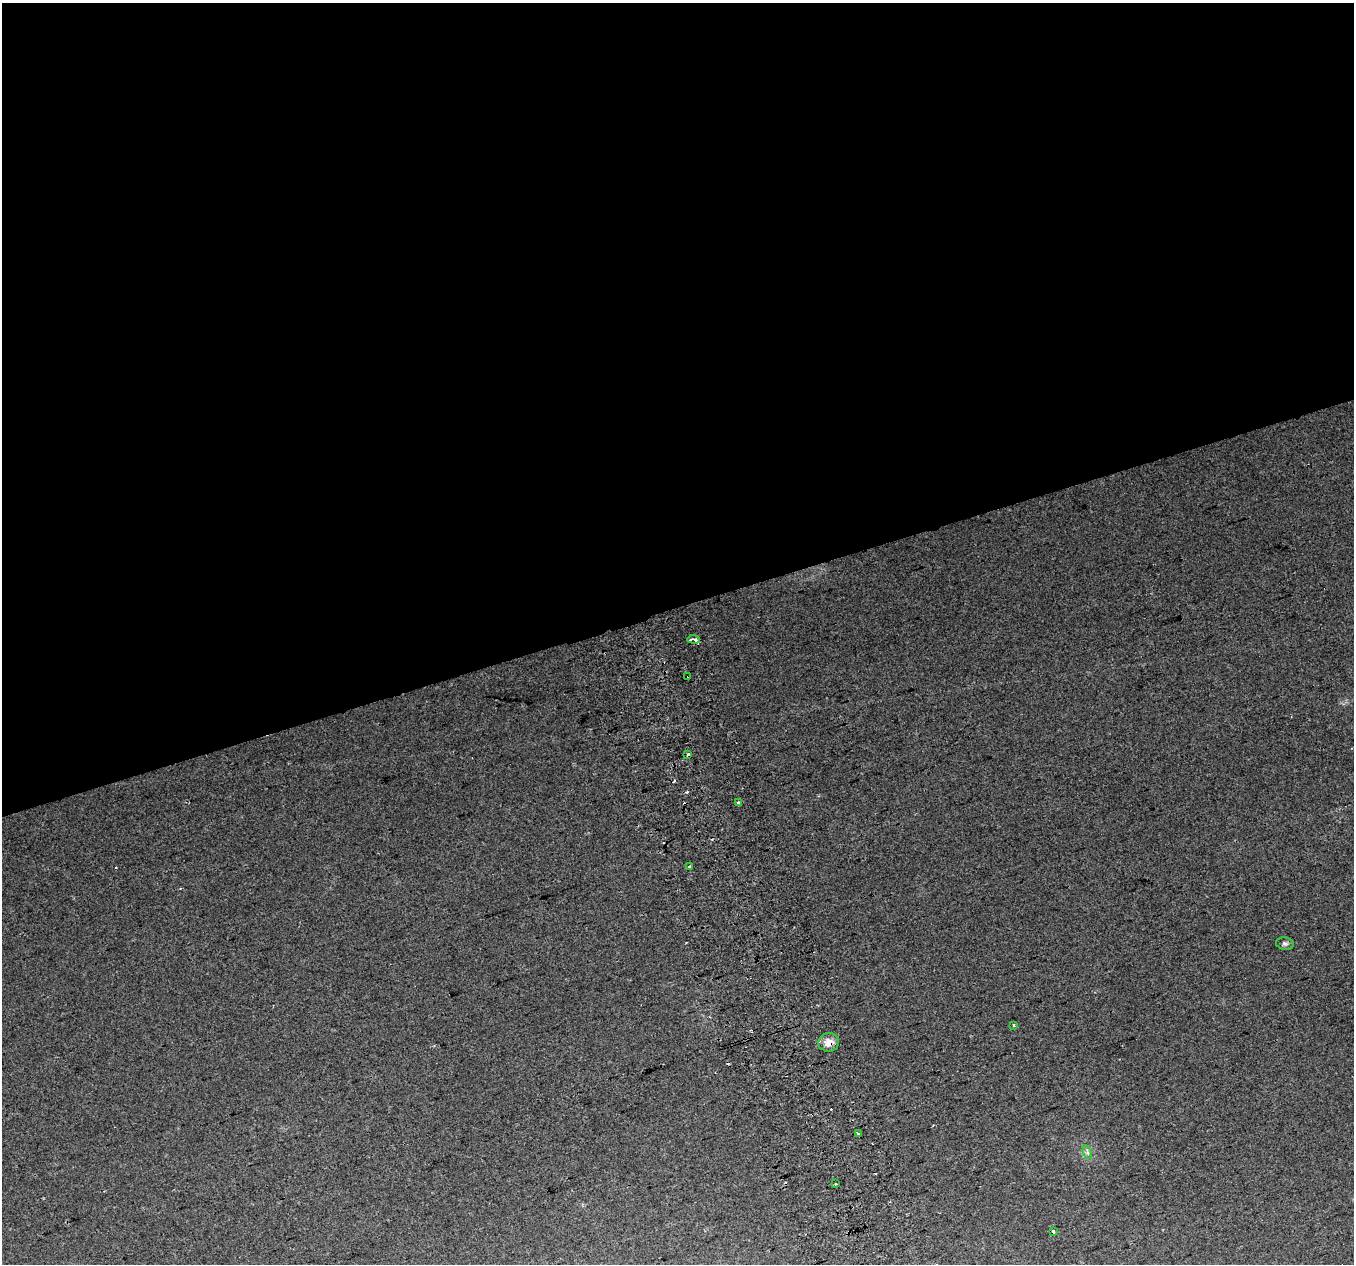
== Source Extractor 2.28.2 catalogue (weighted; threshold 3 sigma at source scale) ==
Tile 2 of 4 x 4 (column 2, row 1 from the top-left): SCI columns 1395-2746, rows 3919-5180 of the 5491 x 5261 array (HDU 1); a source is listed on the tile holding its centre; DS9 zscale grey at full resolution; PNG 1356 x 1266 px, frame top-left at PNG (2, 3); each listed source drawn as its Kron ellipse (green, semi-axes under 4 px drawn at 4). Shown black and unused: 48% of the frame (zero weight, under 2 of 3 exposures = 3% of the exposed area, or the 3 px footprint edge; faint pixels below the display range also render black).
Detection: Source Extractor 2.28.2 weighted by HDU 2 'WHT'; one run over the whole footprint, this tile lists its part. Background 0.0669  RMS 0.013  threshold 0.0591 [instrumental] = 3 sigma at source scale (4.5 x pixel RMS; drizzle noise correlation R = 1.50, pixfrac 1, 0.0396/0.0396 arcsec/px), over >= 5 px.
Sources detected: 17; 5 cosmic-ray / hot-pixel residue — neither listed nor drawn; the other 12 listed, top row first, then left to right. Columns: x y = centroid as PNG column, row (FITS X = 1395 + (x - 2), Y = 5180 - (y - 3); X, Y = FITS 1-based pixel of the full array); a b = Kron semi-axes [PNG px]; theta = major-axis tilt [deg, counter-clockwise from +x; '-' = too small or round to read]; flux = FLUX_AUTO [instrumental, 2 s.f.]
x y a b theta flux
694 639 6 3 -4 8.2
688 676 3 3 - 2.8
688 754 3 3 - 10
739 803 4 3 - 17
690 866 3 3 - 3.7
1285 944 9 6 -9 3.4
1014 1025 3 2 - 1.3
829 1042 10 9 - 14
859 1134 4 3 - 5.2
1087 1152 7 4 -72 3.2
836 1183 3 3 - 3.2
1053 1231 3 3 - 8.1
Overlapping masked pixels (flux is a lower limit): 2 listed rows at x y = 688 676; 829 1042